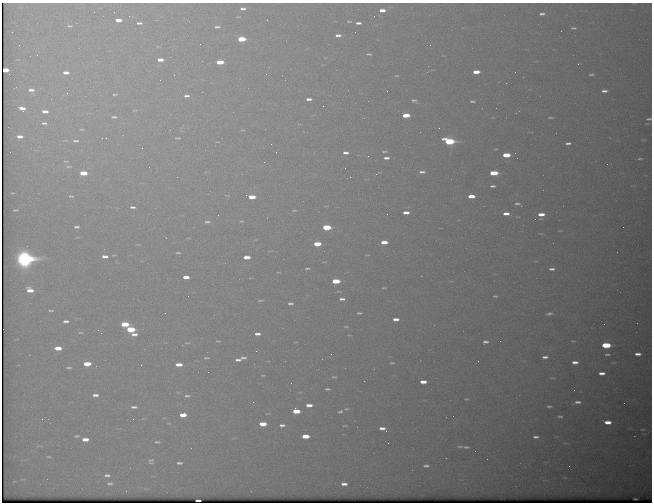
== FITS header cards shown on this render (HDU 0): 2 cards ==
NAXIS1  =                  650 / Width of table row in bytes
NAXIS2  =                  500 / Number of rows in table

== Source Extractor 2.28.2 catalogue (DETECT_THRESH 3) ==
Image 650 x 500 px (HDU 0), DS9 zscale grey, 1 PNG px = 1 image px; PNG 654 x 504 px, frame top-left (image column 1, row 500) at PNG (2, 3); no overlay
Background 594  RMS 3.2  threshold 9.48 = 3 sigma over >= 5 px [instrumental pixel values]
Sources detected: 205; all 205 listed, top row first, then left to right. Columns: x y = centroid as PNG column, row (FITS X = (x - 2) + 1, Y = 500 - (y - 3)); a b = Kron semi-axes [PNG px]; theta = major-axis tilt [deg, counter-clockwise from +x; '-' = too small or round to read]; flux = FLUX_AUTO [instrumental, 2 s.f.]
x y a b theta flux
243 9 7 4 -1 730
382 10 8 5 1 1800
542 14 5 3 - 580
238 17 6 3 0 180
118 20 6 3 -1 2000
349 21 7 4 -1 370
139 23 5 3 - 550
358 23 6 3 3 770
70 26 7 4 4 380
217 27 7 3 1 520
573 28 5 2 - 360
355 32 2 2 - 86
338 35 7 4 3 910
241 39 6 4 1 8300
19 45 2 2 - 130
430 45 2 2 - 220
369 54 6 3 0 340
160 60 6 3 0 1700
220 62 6 4 0 4600
5 70 5 3 - 2500
476 72 6 3 2 2500
515 72 2 2 - 92
66 73 7 4 -2 1400
266 74 2 2 - 130
591 74 5 3 - 430
396 76 5 2 - 210
160 80 2 2 - 120
31 90 8 5 -6 1100
604 91 5 3 - 780
67 93 4 4 - 250
115 94 6 2 1 280
187 96 7 4 0 700
309 99 5 3 - 900
414 100 6 3 1 420
472 101 5 3 - 390
323 106 2 2 - 210
22 108 6 4 -17 1600
135 110 7 3 1 250
45 111 6 3 -2 1400
406 115 6 4 2 4600
114 117 8 4 1 510
550 117 5 2 - 310
649 119 5 3 - 370
44 123 6 3 -3 440
439 128 2 2 - 120
82 129 6 3 4 250
243 130 6 3 15 210
20 136 5 3 - 1100
106 138 2 2 - 110
177 138 8 4 -4 400
643 140 5 2 - 170
76 141 6 3 0 440
449 141 7 4 -8 20000
217 142 5 3 - 200
568 143 5 3 - 620
142 148 2 2 - 900
384 151 5 2 - 280
346 153 5 3 - 850
506 155 6 3 1 5400
368 156 2 2 - 120
386 158 6 3 0 800
640 159 5 2 - 270
66 161 6 2 4 210
264 162 2 2 - 87
607 164 2 2 - 350
69 166 8 3 0 320
345 168 2 2 - 88
422 172 8 4 4 780
83 173 6 4 -1 4900
494 173 6 3 1 7500
493 186 5 3 - 410
12 193 4 2 - 180
227 195 6 3 -8 190
246 195 2 2 - 180
71 196 5 3 - 340
471 196 6 3 0 2900
252 197 6 3 -1 3900
517 203 5 3 - 430
132 207 6 3 -1 600
15 210 5 2 - 280
294 210 4 2 - 190
406 213 6 3 0 1600
506 214 6 3 1 1300
541 214 6 3 1 2000
218 215 3 2 - 160
535 219 2 2 - 110
241 221 5 3 - 260
207 222 7 4 1 530
77 227 6 4 -3 570
326 227 6 4 -1 8600
623 227 2 2 - 350
559 231 4 2 - 180
384 242 6 3 0 2600
317 244 6 4 0 4300
138 245 5 3 - 170
178 253 5 2 - 300
114 255 5 2 - 200
367 255 7 2 0 180
105 256 6 3 -1 1000
247 257 6 3 1 2500
24 259 9 7 -3 99000
535 261 6 3 0 230
324 262 8 2 -10 230
307 268 6 3 5 400
552 269 8 4 0 790
278 272 6 3 8 190
186 277 6 3 0 1800
336 281 6 4 0 6700
384 288 6 3 0 260
30 290 6 5 - 2500
339 291 9 3 -1 370
495 296 6 3 2 360
342 299 8 4 0 830
260 300 8 3 3 310
290 303 6 3 -3 570
51 310 6 2 -6 330
165 313 2 2 - 120
359 313 7 4 0 440
549 314 11 5 12 810
396 319 6 3 0 1200
66 321 6 3 1 680
125 324 6 4 0 5800
604 324 2 2 - 490
346 327 8 4 4 410
131 329 6 4 -1 9300
80 333 6 2 4 270
134 334 7 4 -1 1100
257 334 6 3 -1 930
349 335 5 3 - 210
218 341 7 4 -1 340
500 341 2 2 - 120
573 341 7 4 0 320
485 342 5 3 - 640
187 343 8 4 11 330
606 345 6 4 0 12000
58 348 6 4 0 2700
331 354 2 2 - 360
607 354 6 3 1 430
638 354 6 3 -1 1000
545 357 7 4 3 810
206 358 7 3 1 400
243 358 6 3 -3 580
238 360 7 4 1 810
478 361 2 2 - 350
575 362 6 4 -1 1200
392 363 5 3 - 300
614 363 5 3 - 180
87 364 6 4 1 4000
141 365 2 2 - 160
179 365 6 4 1 2200
69 368 5 2 - 370
208 372 2 2 - 140
602 373 6 3 0 1200
263 375 4 2 - 220
334 377 7 4 1 310
552 378 8 3 4 260
423 382 6 3 1 1800
291 383 2 2 - 190
327 389 5 3 - 390
574 390 2 2 - 110
95 395 6 4 -2 940
187 396 9 5 2 680
466 399 5 3 - 230
253 402 2 2 - 150
578 402 7 3 2 770
624 403 2 2 - 86
309 405 6 3 -1 1500
549 406 5 2 - 390
134 407 9 4 -1 790
346 409 6 3 5 240
296 411 6 4 -2 4200
340 412 5 3 - 370
267 414 6 3 1 200
183 415 7 4 7 2700
453 416 2 2 - 130
560 416 4 3 - 370
42 419 3 2 - 300
133 419 3 2 - 280
608 422 6 4 -2 2000
169 423 7 3 -8 260
263 424 6 4 1 3200
282 425 7 4 2 720
345 426 4 2 - 200
382 428 6 3 -6 1100
642 429 3 2 - 160
386 431 3 2 - 550
77 436 8 4 9 470
305 436 6 4 0 3600
536 437 5 3 - 620
85 439 7 4 0 2000
157 442 8 4 -1 540
460 446 6 4 0 390
466 447 10 4 -4 540
475 451 2 2 - 500
49 457 7 3 -2 340
151 460 10 8 3 970
179 463 7 4 0 610
426 466 5 3 - 540
107 475 10 6 0 1000
564 477 7 3 0 280
22 479 7 3 8 310
110 484 10 6 -3 870
344 484 6 3 -1 1100
635 499 3 2 - 180
198 500 4 2 - 460
At the frame edge (FLAGS 8, measured only in part): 2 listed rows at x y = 649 119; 198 500